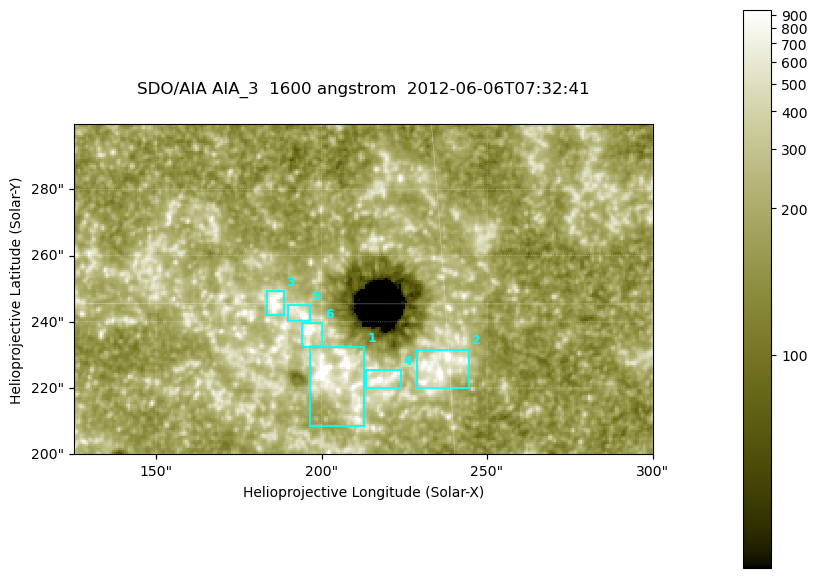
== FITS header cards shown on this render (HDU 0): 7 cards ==
TELESCOP= 'SDO/AIA '
INSTRUME= 'AIA_3   '
WAVELNTH=                 1600
WAVEUNIT= 'angstrom'
DATE-OBS= '2012-06-06T07:32:41.12'
CTYPE1  = 'HPLN-TAN'
CTYPE2  = 'HPLT-TAN'

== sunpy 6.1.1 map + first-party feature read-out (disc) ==
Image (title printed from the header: SDO/AIA AIA_3  1600 angstrom  2012-06-06T07:32:41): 287 x 164 px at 0.609 arcsec/px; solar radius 946 arcsec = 1552 px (partial field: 0.6% of the solar disc is inside the frame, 100% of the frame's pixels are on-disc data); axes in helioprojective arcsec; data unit not stated in the header (colour bar unlabelled)
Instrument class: DISC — disc imager (sunpy class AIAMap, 1600 A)
Bright regions (active regions / flare kernels): reference = the on-disc median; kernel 3 px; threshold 5 sigma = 334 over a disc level ~183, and >= 1.15x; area >= 47 px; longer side >= 3 px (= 1.8 arcsec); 6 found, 6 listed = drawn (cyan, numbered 1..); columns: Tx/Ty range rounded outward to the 2 arcsec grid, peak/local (2 s.f.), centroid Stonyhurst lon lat
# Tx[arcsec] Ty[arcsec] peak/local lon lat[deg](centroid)
1 196..214 208..232 9 +13 +14
2 228..246 220..232 6.5 +15 +14
3 182..190 242..250 6.6 +12 +15
4 212..224 220..226 7.1 +14 +14
5 190..198 240..246 8.9 +12 +15
6 194..200 232..240 5.9 +12 +14